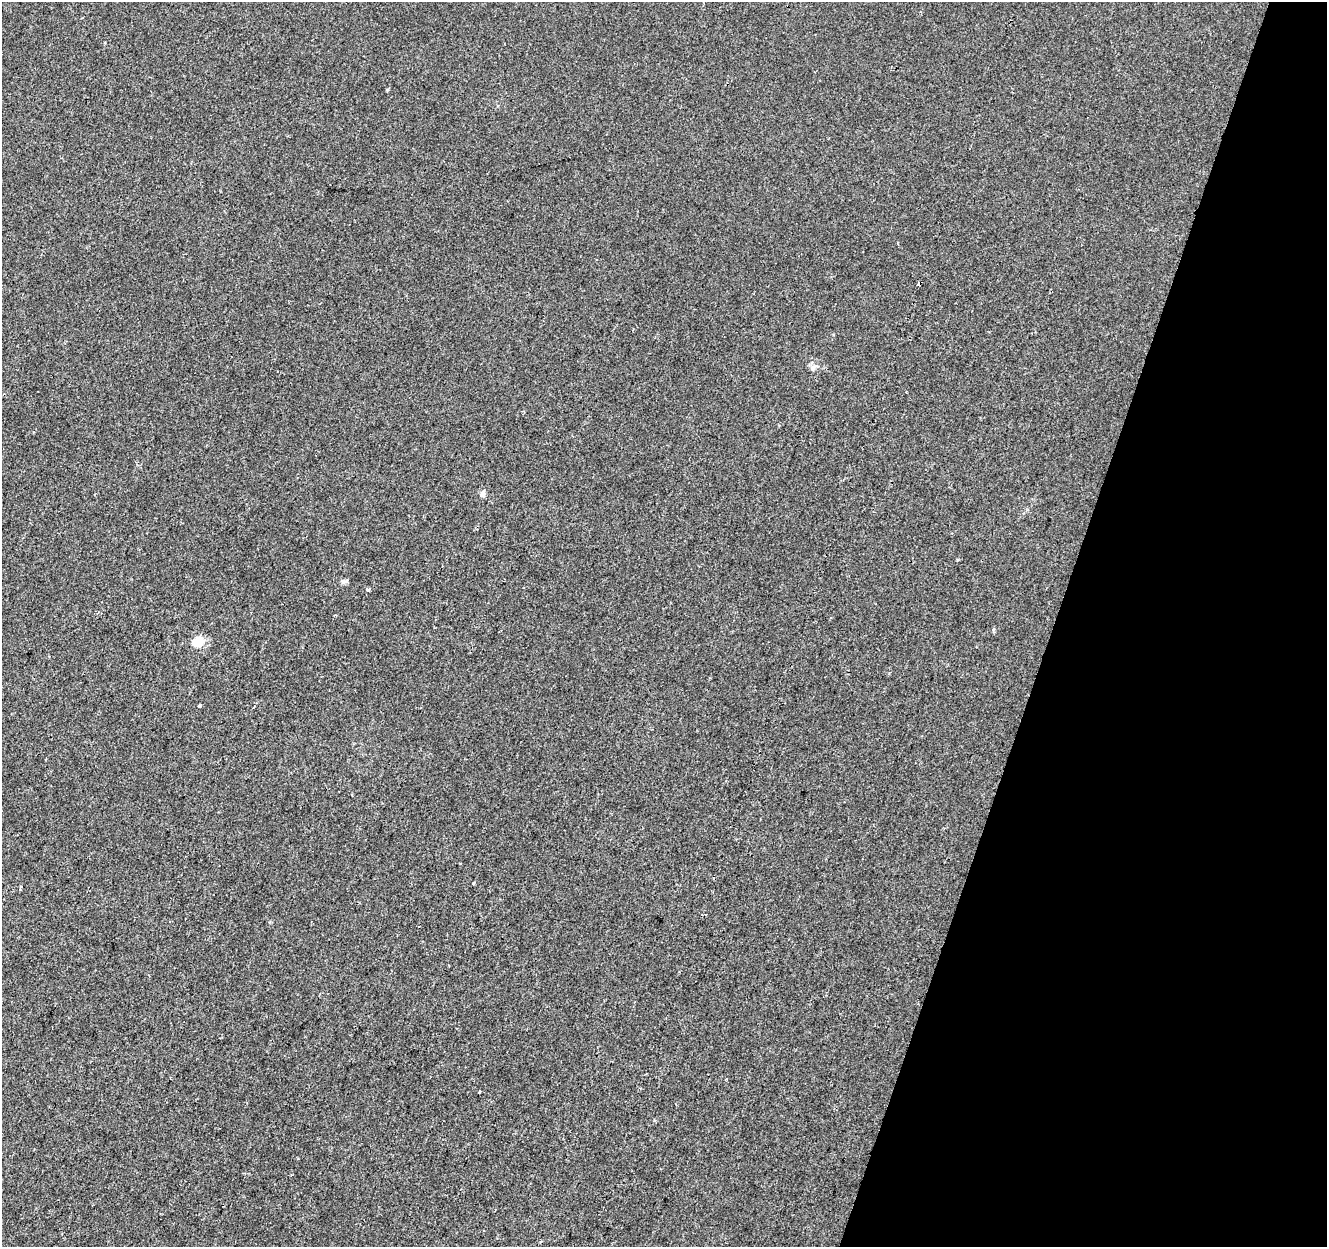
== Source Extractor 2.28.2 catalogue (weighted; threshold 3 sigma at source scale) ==
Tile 8 of 4 x 4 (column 4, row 2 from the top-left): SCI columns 3984-5308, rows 2768-4012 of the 5308 x 5473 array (HDU 1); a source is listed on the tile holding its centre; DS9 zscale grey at full resolution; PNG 1329 x 1249 px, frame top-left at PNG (2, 2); no overlay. Shown black and unused: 21% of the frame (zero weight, under 2 of 3 exposures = <1% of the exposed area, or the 3 px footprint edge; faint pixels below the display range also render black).
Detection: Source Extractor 2.28.2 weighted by HDU 2 'WHT'; one run over the whole footprint, this tile lists its part. Background -8.94e-05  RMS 0.0042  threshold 0.019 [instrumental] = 3 sigma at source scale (4.5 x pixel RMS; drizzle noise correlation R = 1.50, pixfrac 1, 0.0396/0.0396 arcsec/px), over >= 5 px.
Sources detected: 11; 2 cosmic-ray / hot-pixel residue — not listed; the other 9 listed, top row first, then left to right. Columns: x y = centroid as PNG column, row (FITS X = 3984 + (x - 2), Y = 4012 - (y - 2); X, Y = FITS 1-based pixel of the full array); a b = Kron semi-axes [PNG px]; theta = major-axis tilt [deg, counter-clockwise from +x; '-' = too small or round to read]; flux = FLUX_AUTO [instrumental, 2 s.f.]
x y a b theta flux
813 367 9 7 36 1.5
482 494 6 6 - 1.6
343 582 7 6 - 0.96
368 590 4 3 - 2.1
198 642 14 12 29 6.3
200 705 4 3 - 2.5
473 883 3 3 - 0.55
726 1079 3 2 - 0.43
479 1092 3 3 - 0.79